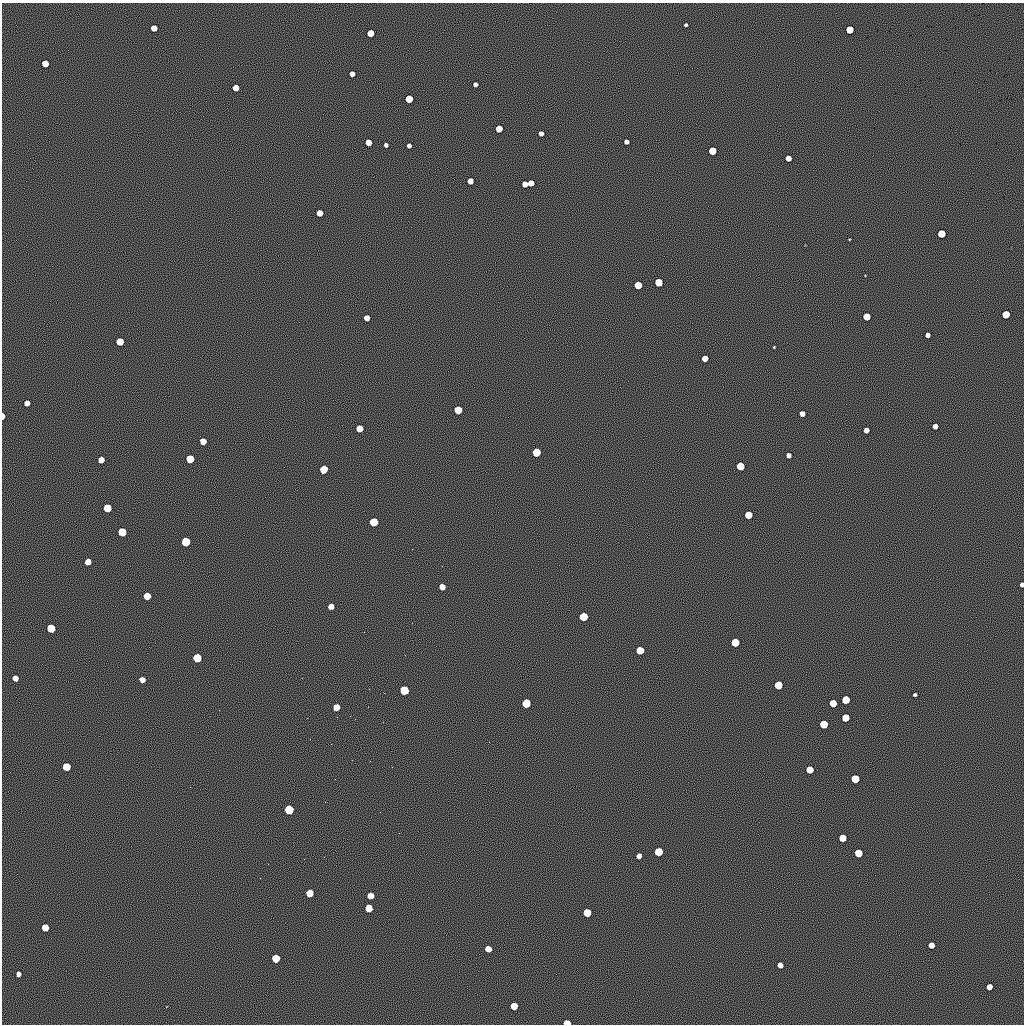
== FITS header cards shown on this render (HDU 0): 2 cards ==
NAXIS1  =                 1022 / length of data axis 1
NAXIS2  =                 1022 / length of data axis 2

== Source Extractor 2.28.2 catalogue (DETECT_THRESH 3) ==
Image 1022 x 1022 px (HDU 0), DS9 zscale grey, 1 PNG px = 1 image px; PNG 1026 x 1026 px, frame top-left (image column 1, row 1022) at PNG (2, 3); no overlay
Background 0.382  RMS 93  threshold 278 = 3 sigma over >= 5 px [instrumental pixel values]
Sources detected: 92; all 92 listed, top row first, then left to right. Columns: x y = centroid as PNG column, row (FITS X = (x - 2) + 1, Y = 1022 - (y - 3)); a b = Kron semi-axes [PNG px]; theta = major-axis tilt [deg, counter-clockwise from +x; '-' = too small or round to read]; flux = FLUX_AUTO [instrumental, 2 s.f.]
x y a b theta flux
686 25 4 3 - 12000
154 28 5 5 - 73000
850 30 5 5 - 160000
370 33 5 5 - 96000
45 63 5 5 - 95000
352 74 4 4 - 35000
475 84 4 4 - 21000
236 88 5 5 - 74000
409 99 5 5 - 140000
499 129 5 5 - 87000
541 133 4 4 - 27000
368 142 5 5 - 71000
626 142 4 4 - 25000
386 145 4 4 - 18000
409 146 4 4 - 21000
712 151 5 5 - 150000
788 158 5 4 - 49000
470 181 5 5 - 51000
531 183 5 5 - 52000
525 184 5 5 - 50000
320 213 5 5 - 71000
941 234 5 5 - 170000
659 282 5 5 - 160000
638 285 5 5 - 140000
1006 314 5 5 - 160000
867 316 5 5 - 130000
367 318 5 5 - 42000
928 335 4 4 - 29000
120 342 5 5 - 140000
774 347 3 2 - 4900
705 358 5 5 - 54000
27 403 5 5 - 40000
458 410 5 5 - 140000
802 414 5 4 - 38000
3 416 5 3 - 46000
935 426 5 4 - 40000
359 428 5 5 - 84000
866 430 5 4 - 38000
203 441 5 5 - 63000
536 452 5 5 - 170000
789 455 4 4 - 27000
190 459 5 5 - 130000
101 460 5 5 - 53000
740 466 5 5 - 150000
324 469 6 5 - 140000
107 508 5 5 - 160000
748 515 5 5 - 130000
374 522 6 5 - 190000
122 532 6 5 - 180000
186 542 6 6 - 200000
88 562 5 5 - 49000
1022 584 4 3 - 23000
442 587 5 5 - 40000
147 596 5 5 - 85000
331 606 5 5 - 38000
583 617 6 5 - 160000
51 628 6 5 - 190000
735 642 5 5 - 190000
640 650 5 5 - 140000
197 658 6 6 - 170000
15 678 5 5 - 43000
142 680 5 5 - 38000
778 685 5 5 - 160000
404 690 6 6 - 170000
915 695 4 3 - 12000
846 700 5 5 - 180000
526 703 6 5 - 200000
833 703 5 5 - 120000
336 707 5 5 - 52000
845 718 5 5 - 120000
824 724 5 5 - 160000
66 767 5 5 - 160000
810 770 5 5 - 110000
855 779 5 5 - 180000
289 810 6 6 - 200000
842 838 5 5 - 110000
659 852 5 5 - 190000
858 853 5 5 - 170000
639 856 5 4 - 29000
309 893 5 5 - 89000
370 896 5 5 - 59000
369 908 5 5 - 89000
587 913 5 5 - 140000
45 927 5 5 - 99000
931 945 5 5 - 57000
488 949 5 5 - 60000
276 958 5 5 - 130000
780 965 5 5 - 44000
18 974 4 4 - 27000
989 987 5 5 - 56000
514 1006 5 5 - 100000
567 1023 5 4 - 91000
At the frame edge (FLAGS 8, measured only in part): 3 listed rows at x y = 3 416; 1022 584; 567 1023